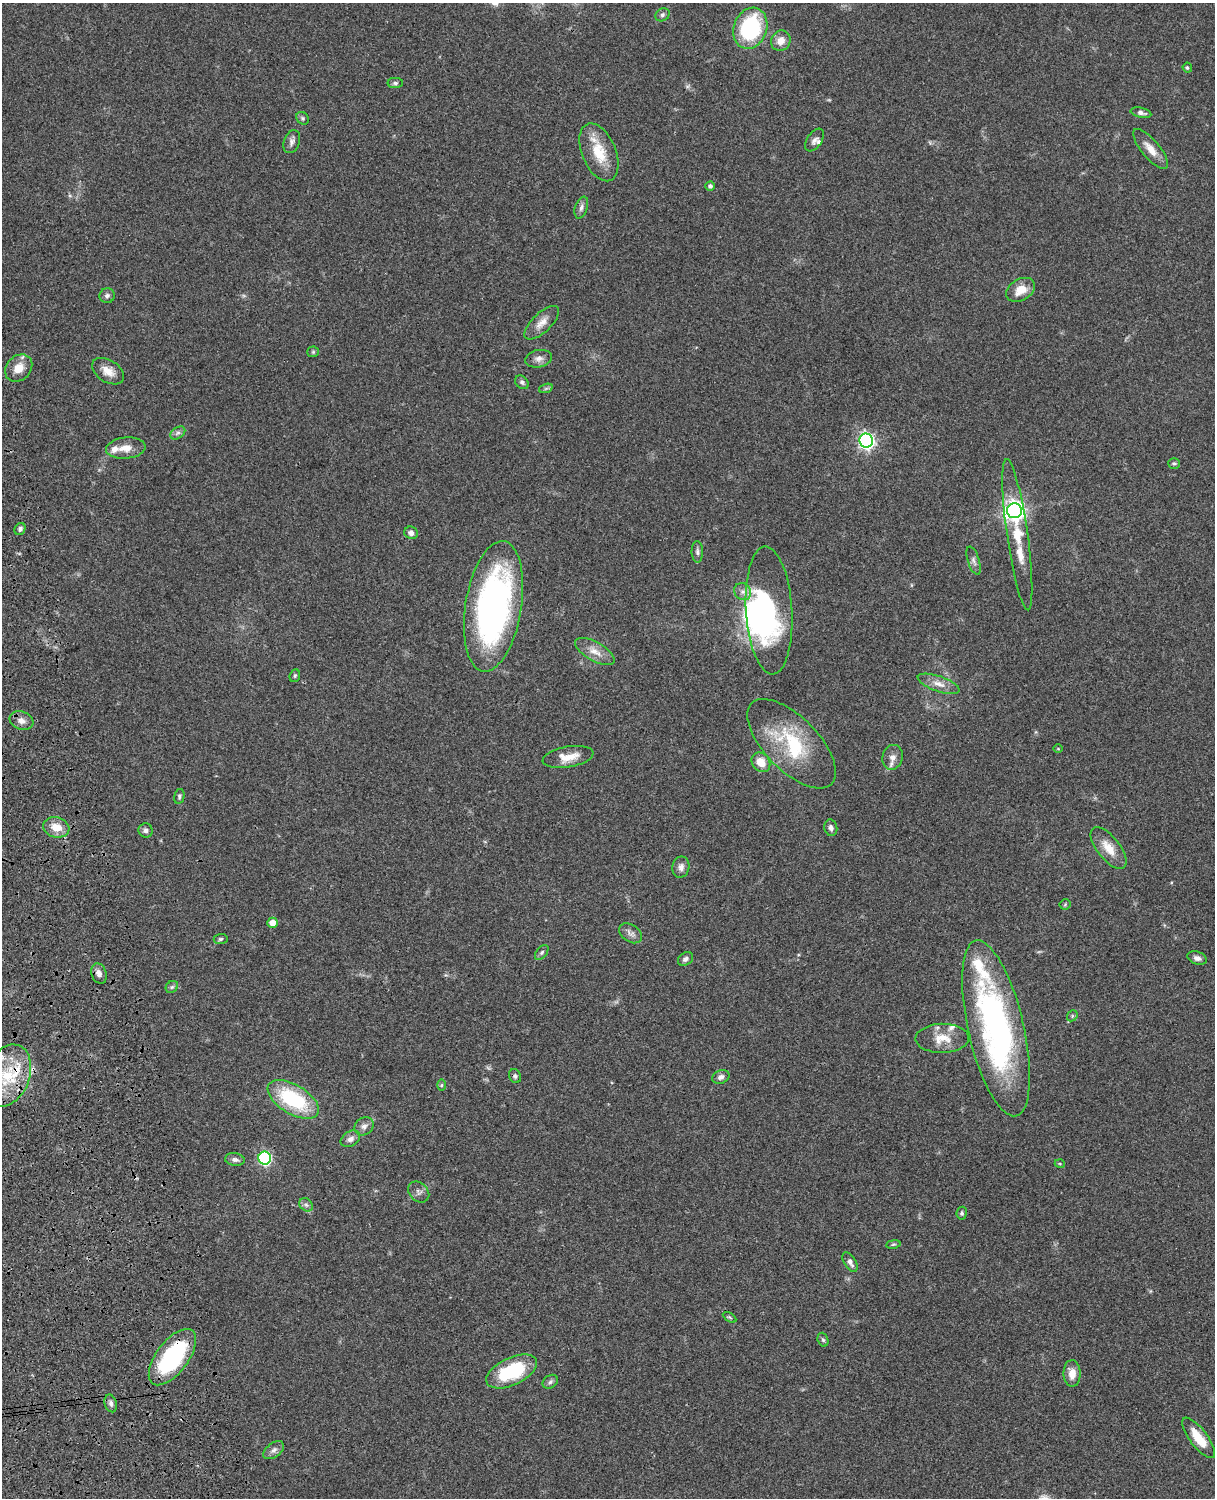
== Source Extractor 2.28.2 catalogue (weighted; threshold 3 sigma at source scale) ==
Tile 7 of 4 x 3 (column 3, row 2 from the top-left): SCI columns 2545-3757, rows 1774-3269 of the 5088 x 4929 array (HDU 1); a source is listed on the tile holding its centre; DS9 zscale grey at full resolution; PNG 1217 x 1500 px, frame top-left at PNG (2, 3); each listed source drawn as its Kron ellipse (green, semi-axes under 4 px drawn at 4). Shown black and unused: <1% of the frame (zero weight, under 3 of 4 exposures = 6% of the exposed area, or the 3 px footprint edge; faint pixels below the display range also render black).
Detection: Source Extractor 2.28.2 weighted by HDU 2 'WHT'; one run over the whole footprint, this tile lists its part. Background 0.076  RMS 0.0057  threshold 0.0257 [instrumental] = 3 sigma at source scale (4.5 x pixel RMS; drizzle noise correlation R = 1.50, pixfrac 1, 0.05/0.05 arcsec/px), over >= 5 px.
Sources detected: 93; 2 inside a brighter object's white glare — neither listed nor drawn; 5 inside a brighter listed object's ellipse — not listed separately; the other 86 listed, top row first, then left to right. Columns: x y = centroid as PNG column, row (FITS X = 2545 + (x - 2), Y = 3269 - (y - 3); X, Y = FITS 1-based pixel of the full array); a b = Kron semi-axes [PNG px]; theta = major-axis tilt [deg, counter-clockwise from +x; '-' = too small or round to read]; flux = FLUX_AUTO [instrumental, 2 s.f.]
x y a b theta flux
662 15 7 6 - 1.4
750 28 21 16 70 54
781 41 10 9 - 5.4
1187 68 5 4 - 0.94
395 83 8 5 0 1.2
1141 113 10 5 -12 2.1
303 118 7 5 -47 1
814 140 13 7 55 2.5
292 142 12 8 70 2.4
1151 149 25 9 -51 6.6
599 152 30 17 -67 17
710 186 4 4 - 1.6
581 207 11 6 71 2.1
1021 290 15 10 30 7.8
107 296 8 7 - 1.7
542 323 22 9 44 5.8
313 352 5 5 - 0.81
539 359 13 8 11 3.2
19 368 15 12 46 7.7
108 371 18 11 -32 6.3
522 382 7 6 - 1.3
546 388 7 4 19 0.98
178 433 8 5 36 1.6
866 441 7 6 - 180
126 448 20 10 6 6.7
1174 463 6 5 - 0.92
1014 511 7 7 - 340
20 529 6 5 - 1.5
411 533 7 6 - 2.2
1017 535 76 10 -82 25
697 552 11 6 -89 1.7
974 561 15 6 -72 2.2
743 592 9 8 - 2.8
493 606 66 28 81 190
769 610 64 23 -86 84
595 651 22 9 -29 6.6
295 676 6 5 - 0.93
939 684 22 7 -19 5.3
21 720 12 9 -19 3.6
792 744 57 26 -45 41
1058 749 4 3 - 0.4
568 757 26 10 10 8.5
893 757 12 10 73 3.9
761 762 10 8 -50 7.6
179 796 7 5 77 1.1
56 827 13 10 -15 8.3
831 828 8 6 -76 2
146 830 7 7 - 1.9
1109 848 25 11 -52 9.5
681 867 11 8 79 2.9
1065 904 5 5 - 0.76
272 923 5 5 - 5.3
630 933 13 8 -35 2.9
221 939 7 5 5 1.1
542 952 9 5 52 1.3
1197 958 10 6 -19 2.2
686 959 8 6 33 1.7
99 974 10 7 -69 3
172 987 7 5 44 1.1
1072 1016 6 4 48 0.98
996 1028 90 28 -77 170
942 1038 26 14 1 10
7 1076 32 22 68 28
515 1076 7 6 - 1.3
721 1077 9 6 23 2.3
441 1085 6 4 89 0.76
293 1099 28 14 -31 44
364 1126 10 8 38 2.8
350 1139 10 7 32 2.8
265 1158 6 6 - 80
235 1160 10 6 -8 2
1060 1164 5 3 - 0.55
419 1192 12 9 -45 2.5
306 1205 7 6 - 1.6
962 1213 6 5 - 1.1
893 1244 7 3 9 0.79
850 1262 11 6 -59 2.3
729 1317 7 4 -31 0.85
823 1340 7 5 -71 1
172 1357 33 16 53 61
512 1371 27 13 25 37
1072 1373 13 8 -89 6
550 1382 8 6 36 1.6
111 1403 9 6 -74 1.9
1199 1438 24 9 -52 12
274 1450 12 7 37 2.5
Overlapping masked pixels (flux is a lower limit): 2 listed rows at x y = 7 1076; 172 1357
Isophote crosses this tile's border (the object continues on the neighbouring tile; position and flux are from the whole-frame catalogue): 1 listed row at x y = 7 1076